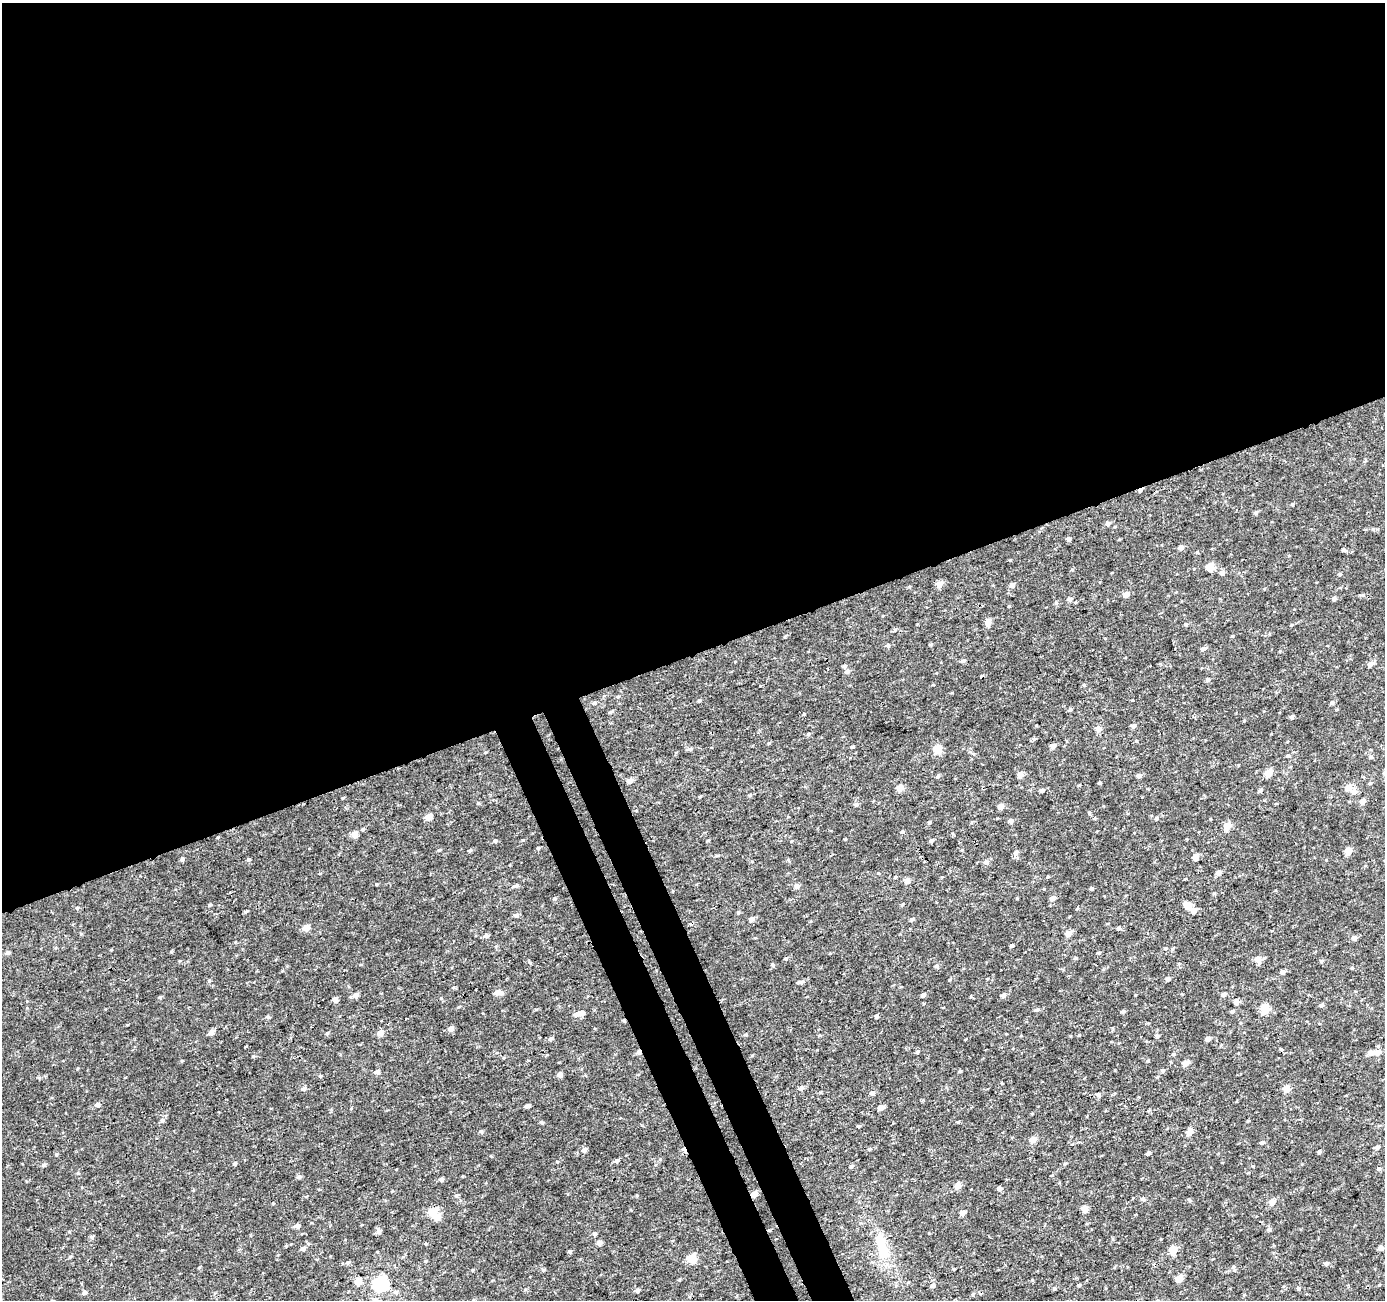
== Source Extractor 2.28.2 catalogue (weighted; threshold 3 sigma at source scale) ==
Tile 2 of 4 x 4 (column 2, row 1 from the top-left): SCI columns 1430-2812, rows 3996-5293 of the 5626 x 5450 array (HDU 1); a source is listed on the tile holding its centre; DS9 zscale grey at full resolution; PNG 1387 x 1302 px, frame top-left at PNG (2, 3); no overlay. Shown black and unused: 53% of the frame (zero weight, under 3 of 4 exposures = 4% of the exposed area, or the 3 px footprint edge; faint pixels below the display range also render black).
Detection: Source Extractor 2.28.2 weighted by HDU 2 'WHT'; one run over the whole footprint, this tile lists its part. Background 0.00449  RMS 0.003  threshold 0.0136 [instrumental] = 3 sigma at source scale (4.5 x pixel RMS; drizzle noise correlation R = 1.50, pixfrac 1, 0.0396/0.0396 arcsec/px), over >= 5 px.
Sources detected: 230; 1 inside a brighter object's white glare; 2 cosmic-ray / hot-pixel residue — not listed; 1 inside a brighter listed object's ellipse — not listed separately; the other 226 listed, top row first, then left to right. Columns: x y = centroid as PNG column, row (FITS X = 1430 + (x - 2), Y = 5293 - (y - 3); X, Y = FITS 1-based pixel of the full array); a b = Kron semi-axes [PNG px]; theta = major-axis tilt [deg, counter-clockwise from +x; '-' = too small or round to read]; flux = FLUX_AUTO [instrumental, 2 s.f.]
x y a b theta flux
1141 490 6 3 25 1.2
1292 504 4 4 - 0.32
1256 512 5 4 - 0.71
1108 524 5 5 - 0.77
1068 539 5 4 - 0.71
1181 548 5 4 - 1.5
1344 550 8 4 -11 0.64
1197 552 5 3 - 0.23
1210 568 5 5 - 7.4
1222 573 6 5 - 0.98
1340 574 5 4 - 0.31
939 584 5 5 - 2.6
1012 585 5 5 - 1.3
1126 594 5 5 - 2
1334 598 4 4 - 0.89
1069 599 6 6 - 0.72
1056 603 5 5 - 0.45
988 623 9 5 86 2.1
1186 624 4 4 - 0.36
1292 625 4 4 - 0.29
1232 636 4 4 - 0.29
888 645 5 5 - 0.55
1203 649 5 4 - 1.2
963 660 6 4 11 0.59
1370 664 6 5 - 1.4
845 666 5 5 - 0.59
847 672 6 5 - 0.77
1208 680 6 5 - 0.72
1084 685 5 4 - 0.31
618 696 5 3 - 0.29
699 700 5 4 - 0.35
594 703 5 4 - 0.41
1332 703 5 5 - 0.61
1070 710 5 4 - 0.45
1292 717 4 4 - 0.72
1133 726 4 4 - 1.1
1098 728 5 5 - 2.2
809 734 5 4 - 0.37
1034 739 6 5 - 0.45
1136 741 4 4 - 0.27
1053 746 5 5 - 1.4
853 747 4 3 - 0.37
690 749 7 5 -1 0.61
938 749 5 5 - 8.3
1288 755 5 5 - 0.6
1371 757 6 5 - 0.48
1268 773 5 4 - 6.4
1020 775 5 5 - 2.4
938 776 5 4 - 0.42
1139 776 5 4 - 0.99
630 781 5 4 - 1.9
1100 783 4 3 - 0.4
1348 787 6 6 - 2.8
900 788 5 5 - 3.4
1042 790 5 4 - 0.8
1260 790 6 4 40 0.53
1354 792 6 6 - 1.7
750 795 4 4 - 0.32
700 796 5 3 - 0.3
343 798 4 3 - 0.29
1362 801 5 4 - 2.3
856 804 6 5 - 0.71
1001 806 5 5 - 2
1089 813 5 3 - 0.35
429 817 5 4 - 3.9
1156 818 5 4 - 0.45
1011 821 5 5 - 0.85
930 822 4 4 - 0.33
1227 826 5 5 - 4.1
903 831 5 4 - 0.38
354 834 5 5 - 2.7
845 839 3 3 - 0.23
931 840 5 4 - 0.65
495 841 5 4 - 0.43
538 848 5 4 - 0.36
439 850 6 3 43 0.33
470 851 6 4 21 0.38
1348 851 5 4 - 4.4
1016 853 7 6 - 0.83
1195 857 5 4 - 2.8
182 859 5 4 - 0.63
248 859 5 4 - 0.44
986 862 6 5 - 1
1218 873 5 4 - 1.6
895 877 4 4 - 0.29
907 881 5 5 - 2.1
376 884 4 3 - 0.23
516 885 6 4 29 0.71
797 886 6 6 - 1
1091 888 4 3 - 0.47
1214 894 6 4 0 0.3
1052 898 5 5 - 1.4
903 904 5 4 - 0.3
209 905 5 4 - 0.35
1187 906 6 5 - 4.5
77 908 5 4 - 0.37
1194 910 6 6 - 1.5
245 912 5 5 - 0.35
516 915 7 5 9 0.74
752 919 6 5 - 1.1
912 919 6 4 23 0.45
306 928 5 5 - 3.3
1119 928 5 5 - 0.51
1068 934 5 5 - 2.7
486 936 5 5 - 0.9
1354 938 5 5 - 1.1
1012 945 4 3 - 0.61
8 953 5 4 - 0.84
1099 953 5 4 - 0.39
1076 958 5 3 - 0.3
786 959 5 4 - 0.49
1258 959 6 6 - 2.4
1321 961 5 5 - 0.43
936 966 6 5 - 0.52
1352 968 4 4 - 0.31
1282 972 5 4 - 1.2
1168 979 4 4 - 0.84
209 981 4 4 - 0.35
799 982 8 4 8 0.64
497 992 6 6 - 1.3
1224 994 6 5 - 0.75
356 995 7 6 - 0.88
923 995 5 4 - 0.93
1003 995 5 5 - 0.94
160 997 5 3 - 0.31
335 999 5 5 - 1.4
1236 1002 5 5 - 1.5
1321 1005 5 5 - 0.6
1037 1009 7 4 21 0.48
1265 1009 5 5 - 12
1123 1011 4 4 - 0.6
1232 1011 5 4 - 0.51
580 1013 11 5 11 1.8
268 1017 5 4 - 0.52
876 1017 5 4 - 0.54
624 1021 5 3 - 0.28
451 1029 6 5 - 1.4
211 1032 5 5 - 1.8
327 1033 5 4 - 0.36
380 1033 5 5 - 2.1
745 1035 5 3 - 0.35
1157 1036 5 4 - 0.64
550 1039 7 4 30 0.53
1208 1039 5 4 - 1.1
1281 1049 4 3 - 0.34
639 1052 5 5 - 1
917 1052 5 4 - 0.35
1377 1052 6 6 - 1.9
1371 1053 5 5 - 1.8
182 1061 4 3 - 0.25
1148 1061 5 3 - 0.28
1185 1063 5 4 - 2.7
1163 1070 5 5 - 0.57
960 1071 5 4 - 0.3
377 1072 5 5 - 1.2
559 1075 5 5 - 1.1
320 1076 4 4 - 0.31
801 1088 6 5 - 0.93
304 1089 6 5 - 0.8
1286 1089 5 5 - 4
872 1093 6 6 - 0.74
1098 1095 5 5 - 0.73
97 1104 6 5 - 0.93
527 1106 5 4 - 0.74
881 1107 5 5 - 1.9
162 1120 6 6 - 0.7
1248 1121 4 3 - 0.25
541 1122 6 3 -70 0.32
958 1122 4 3 - 0.29
481 1132 5 4 - 0.43
1189 1132 5 5 - 3.5
1033 1140 5 5 - 3.2
1262 1142 5 4 - 0.66
1377 1147 6 5 - 0.75
869 1149 5 4 - 0.37
584 1150 6 5 - 0.94
1319 1152 5 4 - 0.5
1148 1153 5 4 - 0.59
616 1161 6 4 27 0.67
234 1163 5 5 - 0.42
1065 1163 6 3 19 0.32
44 1165 5 5 - 0.54
851 1166 5 4 - 0.47
1379 1169 6 5 - 0.56
78 1173 5 4 - 0.35
299 1177 5 5 - 0.57
441 1179 5 4 - 0.77
958 1185 5 5 - 2.7
1000 1189 5 4 - 1
754 1194 5 5 - 2.3
457 1195 5 4 - 0.46
1143 1199 5 5 - 0.59
1272 1202 5 4 - 3.3
1085 1209 5 5 - 3.9
432 1212 7 6 - 5.4
962 1213 5 5 - 1.2
438 1217 6 6 - 3.6
297 1226 5 5 - 1.1
1269 1230 6 5 - 0.51
379 1231 6 6 - 1.1
594 1234 5 5 - 0.66
92 1237 6 4 21 0.5
599 1243 5 5 - 1.4
1381 1248 5 5 - 1.3
303 1249 5 5 - 0.88
570 1251 5 4 - 0.43
883 1251 27 15 -77 8
1173 1251 5 5 - 5.5
70 1257 5 3 - 0.32
692 1258 5 5 - 10
348 1262 5 4 - 0.39
1326 1264 5 5 - 0.57
1233 1267 9 4 -66 0.53
472 1270 4 3 - 0.22
544 1270 5 4 - 0.32
1179 1278 5 5 - 3.5
358 1282 5 5 - 3.8
381 1284 7 6 - 66
933 1285 7 5 34 0.71
1079 1285 5 4 - 0.33
1055 1288 5 4 - 0.36
1299 1288 5 3 - 0.36
637 1290 5 5 - 0.65
395 1292 6 5 - 0.63
84 1293 5 5 - 0.7
973 1294 5 3 - 0.3
Overlapping masked pixels (flux is a lower limit): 4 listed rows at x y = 1141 490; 624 1021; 639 1052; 754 1194
Unlisted compact peaks at least as high as the median listed source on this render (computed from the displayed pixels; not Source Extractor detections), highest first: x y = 253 1056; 478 803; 804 714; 1010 560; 554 899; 536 1009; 523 840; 773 965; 1009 606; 557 1162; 738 913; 708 840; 1079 1035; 320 873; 162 1250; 785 637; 491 1156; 56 1154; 425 1261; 1166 948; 127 1025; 858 1126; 81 934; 1244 721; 631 1210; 1032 1280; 39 1078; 1210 819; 878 873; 454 987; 1253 1166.